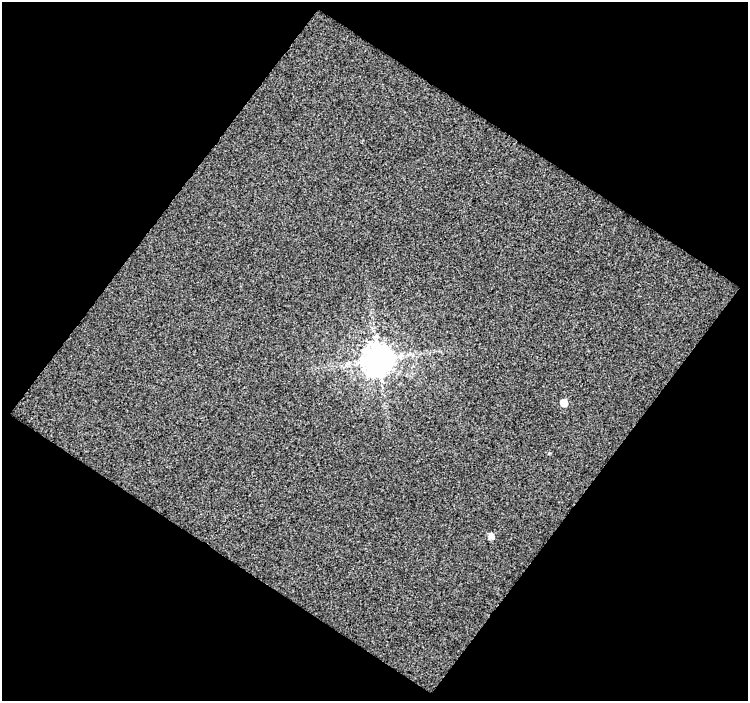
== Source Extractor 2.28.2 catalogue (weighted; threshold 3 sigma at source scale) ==
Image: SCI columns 2-747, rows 27-725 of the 747 x 752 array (HDU 1 of 3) = the unmasked area's bounding box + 8 px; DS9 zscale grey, full resolution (1 PNG px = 1 image px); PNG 750 x 703 px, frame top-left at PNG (2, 2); no overlay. Shown black and unused: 51% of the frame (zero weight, under 3 of 4 exposures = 2% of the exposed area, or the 3 px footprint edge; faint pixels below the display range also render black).
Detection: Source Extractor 2.28.2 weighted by HDU 2 'WHT'. Background -0.0169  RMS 0.52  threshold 2.35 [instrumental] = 3 sigma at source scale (4.5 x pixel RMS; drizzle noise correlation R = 1.50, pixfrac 1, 0.0396/0.0396 arcsec/px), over >= 5 px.
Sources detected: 3; all 3 listed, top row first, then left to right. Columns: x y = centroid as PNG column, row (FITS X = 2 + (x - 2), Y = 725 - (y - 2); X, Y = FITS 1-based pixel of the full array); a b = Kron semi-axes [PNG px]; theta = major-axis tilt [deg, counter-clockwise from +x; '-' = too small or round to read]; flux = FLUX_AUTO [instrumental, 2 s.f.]
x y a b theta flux
378 360 9 9 - 97000
563 403 5 5 - 760
491 536 6 5 - 360